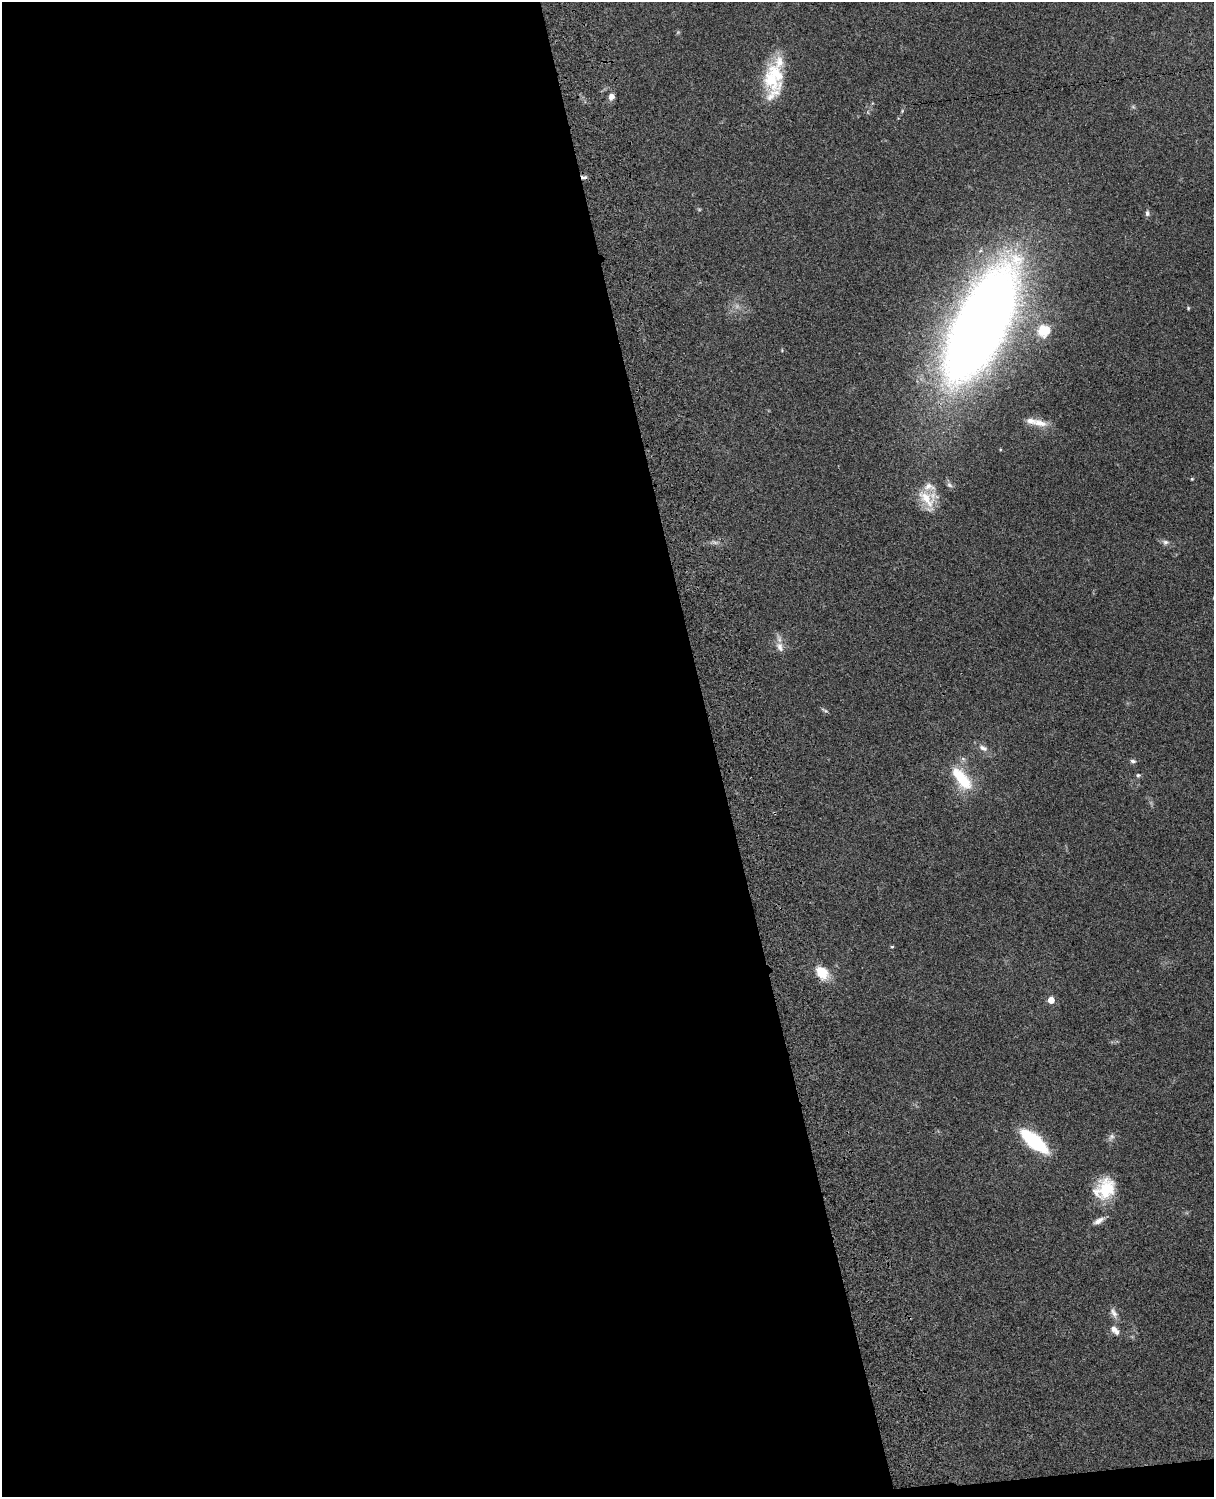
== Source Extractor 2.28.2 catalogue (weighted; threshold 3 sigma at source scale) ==
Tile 9 of 4 x 3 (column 1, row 3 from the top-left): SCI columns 122-1333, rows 279-1773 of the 5086 x 4928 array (HDU 1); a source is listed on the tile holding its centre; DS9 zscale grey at full resolution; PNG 1216 x 1499 px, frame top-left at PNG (2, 2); no overlay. Shown black and unused: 59% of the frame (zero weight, under 3 of 4 exposures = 6% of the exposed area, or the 3 px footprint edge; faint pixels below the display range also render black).
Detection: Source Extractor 2.28.2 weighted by HDU 2 'WHT'; one run over the whole footprint, this tile lists its part. Background 0.0753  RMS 0.0059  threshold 0.0264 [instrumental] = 3 sigma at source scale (4.5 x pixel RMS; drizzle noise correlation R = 1.50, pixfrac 1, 0.05/0.05 arcsec/px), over >= 5 px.
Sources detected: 36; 3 too faint to see at this stretch — not listed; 5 inside a brighter listed object's ellipse — not listed separately; the other 28 listed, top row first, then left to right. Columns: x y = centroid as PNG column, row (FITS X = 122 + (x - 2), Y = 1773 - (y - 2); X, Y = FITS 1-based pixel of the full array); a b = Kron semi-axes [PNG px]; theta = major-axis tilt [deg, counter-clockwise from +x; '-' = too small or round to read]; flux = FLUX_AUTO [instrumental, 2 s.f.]
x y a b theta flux
771 80 26 22 -71 21
611 97 6 6 - 3.6
902 111 4 4 - 0.56
584 177 8 5 5 2
1147 213 7 5 -86 1.7
1188 308 5 4 - 0.63
981 324 64 25 64 1500
1044 330 14 13 - 12
1040 423 22 10 -13 7.2
1192 479 4 4 - 0.55
949 485 10 6 -44 1.8
926 499 31 17 -45 15
1165 542 10 7 -2 2.2
780 647 15 9 -64 4.4
825 711 10 4 -29 1.1
983 748 12 7 -27 3.2
1133 761 7 6 - 1.4
1138 775 6 6 - 1
962 778 35 14 -52 23
892 947 4 4 - 0.65
822 973 18 13 -49 11
1051 1000 5 5 - 7.5
1111 1137 10 7 45 2.2
1034 1141 22 8 -40 70
1105 1189 26 21 55 22
1099 1221 15 6 29 3.3
1113 1313 15 7 -64 3.3
1114 1330 13 7 -44 4.2
Overlapping masked pixels (flux is a lower limit): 3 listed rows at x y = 584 177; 822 973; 1105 1189